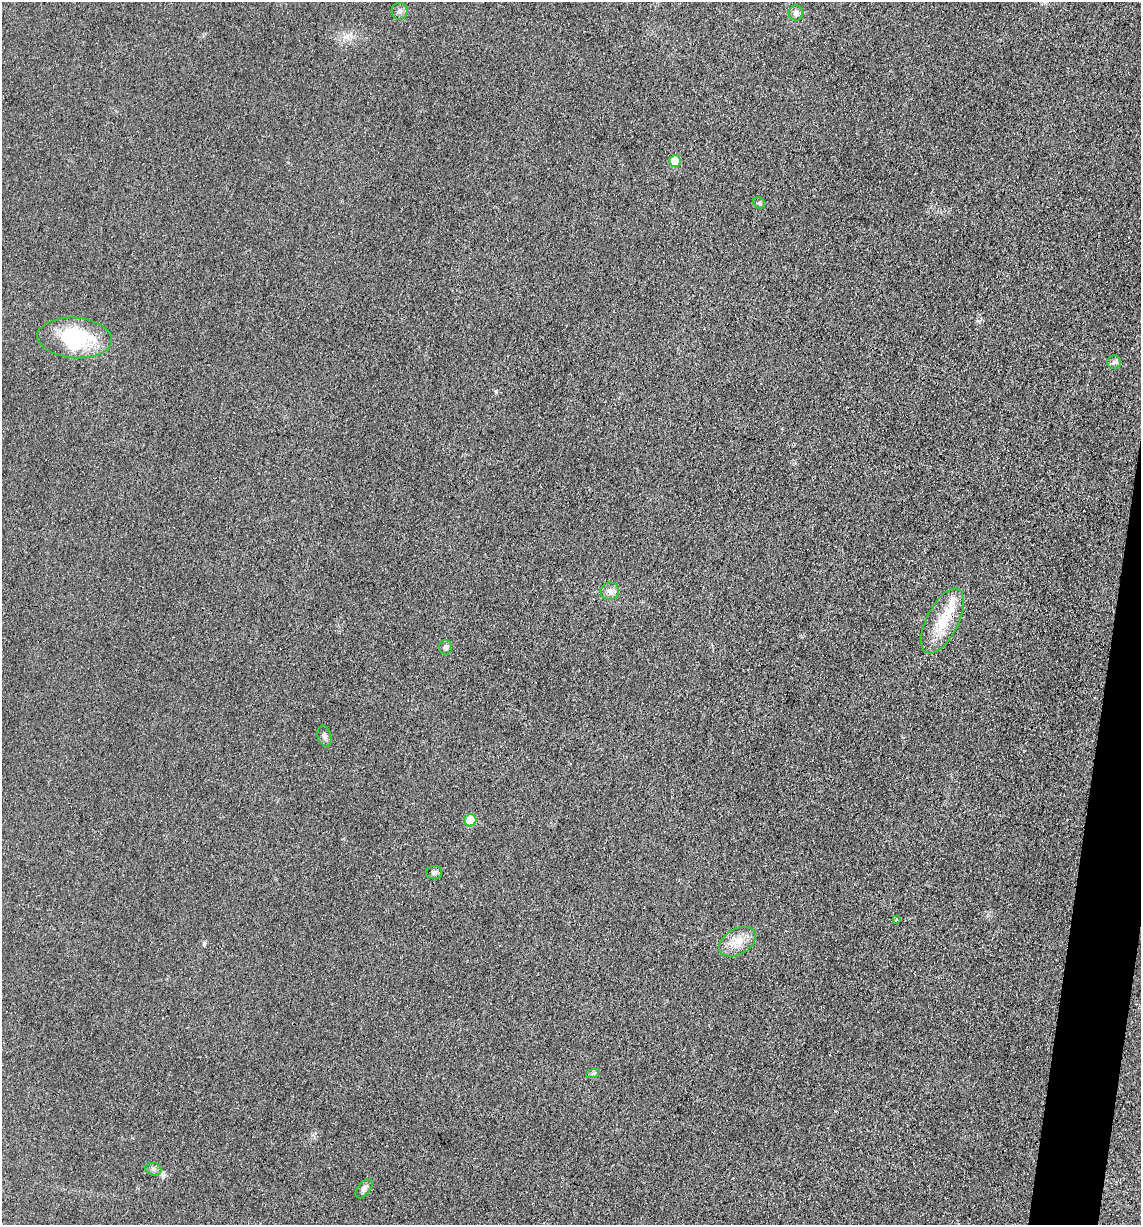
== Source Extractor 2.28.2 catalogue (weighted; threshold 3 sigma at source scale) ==
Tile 6 of 4 x 4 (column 2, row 2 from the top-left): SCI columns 1388-2526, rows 2454-3676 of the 4933 x 4909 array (HDU 1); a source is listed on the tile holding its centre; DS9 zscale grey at full resolution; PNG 1143 x 1227 px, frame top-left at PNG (2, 2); each listed source drawn as its Kron ellipse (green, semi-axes under 4 px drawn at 4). Shown black and unused: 3% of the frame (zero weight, under 3 of 4 exposures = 1% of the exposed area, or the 3 px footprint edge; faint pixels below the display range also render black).
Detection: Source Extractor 2.28.2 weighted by HDU 2 'WHT'; one run over the whole footprint, this tile lists its part. Background 0.0386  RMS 0.0057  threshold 0.0259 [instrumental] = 3 sigma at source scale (4.5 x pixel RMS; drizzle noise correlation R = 1.50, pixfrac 1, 0.05/0.05 arcsec/px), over >= 5 px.
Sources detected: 19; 1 inside a brighter object's white glare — neither listed nor drawn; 1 inside a brighter listed object's ellipse — not listed separately; the other 17 listed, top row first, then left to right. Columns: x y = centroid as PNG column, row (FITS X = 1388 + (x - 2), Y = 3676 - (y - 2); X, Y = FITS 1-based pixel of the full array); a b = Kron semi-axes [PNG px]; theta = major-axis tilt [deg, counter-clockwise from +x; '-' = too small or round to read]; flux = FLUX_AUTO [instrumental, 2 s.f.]
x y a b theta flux
399 11 8 8 - 1.9
796 13 7 7 - 2.3
675 161 6 5 - 10
759 203 6 5 - 1.1
75 338 37 20 -4 40
1114 362 7 6 - 1.5
610 591 9 8 - 3.1
942 621 35 16 63 19
445 647 7 6 - 1.5
324 736 11 6 -75 2
470 820 6 6 - 17
434 873 8 6 0 1.5
896 919 4 3 - 0.64
737 942 20 13 29 8.5
593 1073 7 4 20 0.98
153 1169 8 6 -17 1.8
364 1189 11 6 52 2.1
Overlapping masked pixels (flux is a lower limit): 1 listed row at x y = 942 621
Unlisted compact peaks at least as high as the median listed source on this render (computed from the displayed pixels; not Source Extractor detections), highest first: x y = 204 944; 496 392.